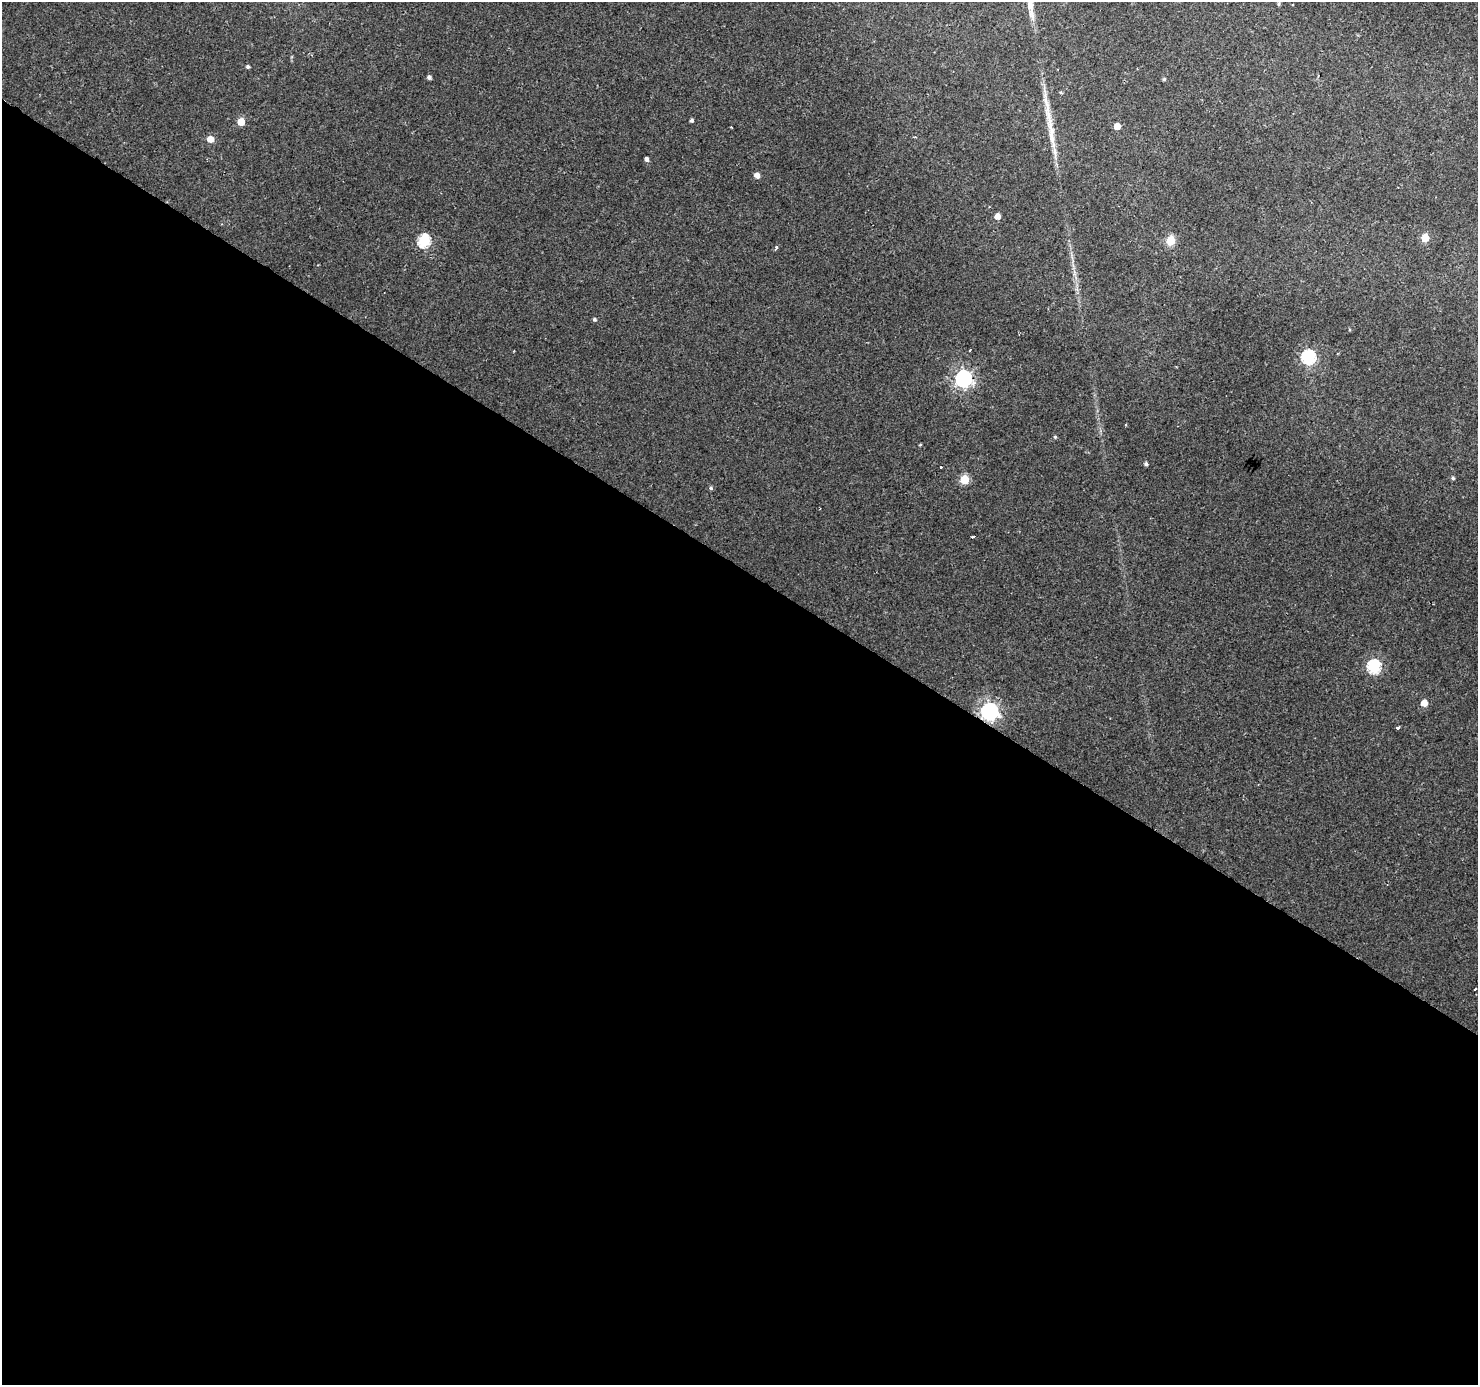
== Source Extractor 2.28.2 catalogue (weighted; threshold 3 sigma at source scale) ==
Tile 14 of 4 x 4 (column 2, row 4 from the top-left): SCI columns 1477-2952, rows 187-1569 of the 5913 x 5973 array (HDU 1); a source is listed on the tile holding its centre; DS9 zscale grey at full resolution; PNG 1480 x 1387 px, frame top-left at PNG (2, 2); no overlay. Shown black and unused: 59% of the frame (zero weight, under 2 of 3 exposures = <1% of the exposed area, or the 3 px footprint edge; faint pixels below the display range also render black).
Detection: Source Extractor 2.28.2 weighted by HDU 2 'WHT'; one run over the whole footprint, this tile lists its part. Background 0.00576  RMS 0.0025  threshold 0.0113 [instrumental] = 3 sigma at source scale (4.5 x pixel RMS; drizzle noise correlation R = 1.50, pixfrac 1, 0.0396/0.0396 arcsec/px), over >= 5 px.
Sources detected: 36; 2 cosmic-ray / hot-pixel residue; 1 long thin detection or spike segment (spike, bleed or trail) — not listed; the other 33 listed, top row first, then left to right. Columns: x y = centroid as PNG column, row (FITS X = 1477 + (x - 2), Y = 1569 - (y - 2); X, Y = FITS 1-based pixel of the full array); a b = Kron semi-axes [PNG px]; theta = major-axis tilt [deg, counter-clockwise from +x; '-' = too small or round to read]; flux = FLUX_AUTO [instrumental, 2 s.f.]
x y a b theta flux
1279 4 5 4 - 0.34
248 67 4 4 - 0.49
429 77 4 4 - 0.73
1164 79 4 3 - 0.42
692 120 4 3 - 0.57
241 122 5 5 - 4.4
1117 126 5 5 - 3.2
915 137 4 3 - 0.35
210 139 5 5 - 3.3
647 159 4 4 - 0.85
757 175 5 4 - 1.6
997 216 5 4 - 2
1425 238 5 5 - 5.1
1171 240 6 5 - 6.8
424 241 6 6 - 28
776 248 4 3 - 0.71
594 319 4 4 - 0.51
970 350 3 3 - 0.6
1308 357 7 6 - 43
963 378 7 7 - 85
1055 437 4 4 - 0.34
920 445 3 3 - 0.22
1146 464 4 4 - 0.55
941 467 3 2 - 0.52
1453 478 5 4 - 0.47
964 480 5 5 - 11
711 488 5 4 - 0.43
973 537 4 3 - 1.1
1374 666 6 6 - 32
1424 703 5 5 - 3.2
990 711 7 7 - 97
1398 727 4 3 - 1.2
1474 989 3 2 - 0.52
Overlapping masked pixels (flux is a lower limit): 1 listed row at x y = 990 711